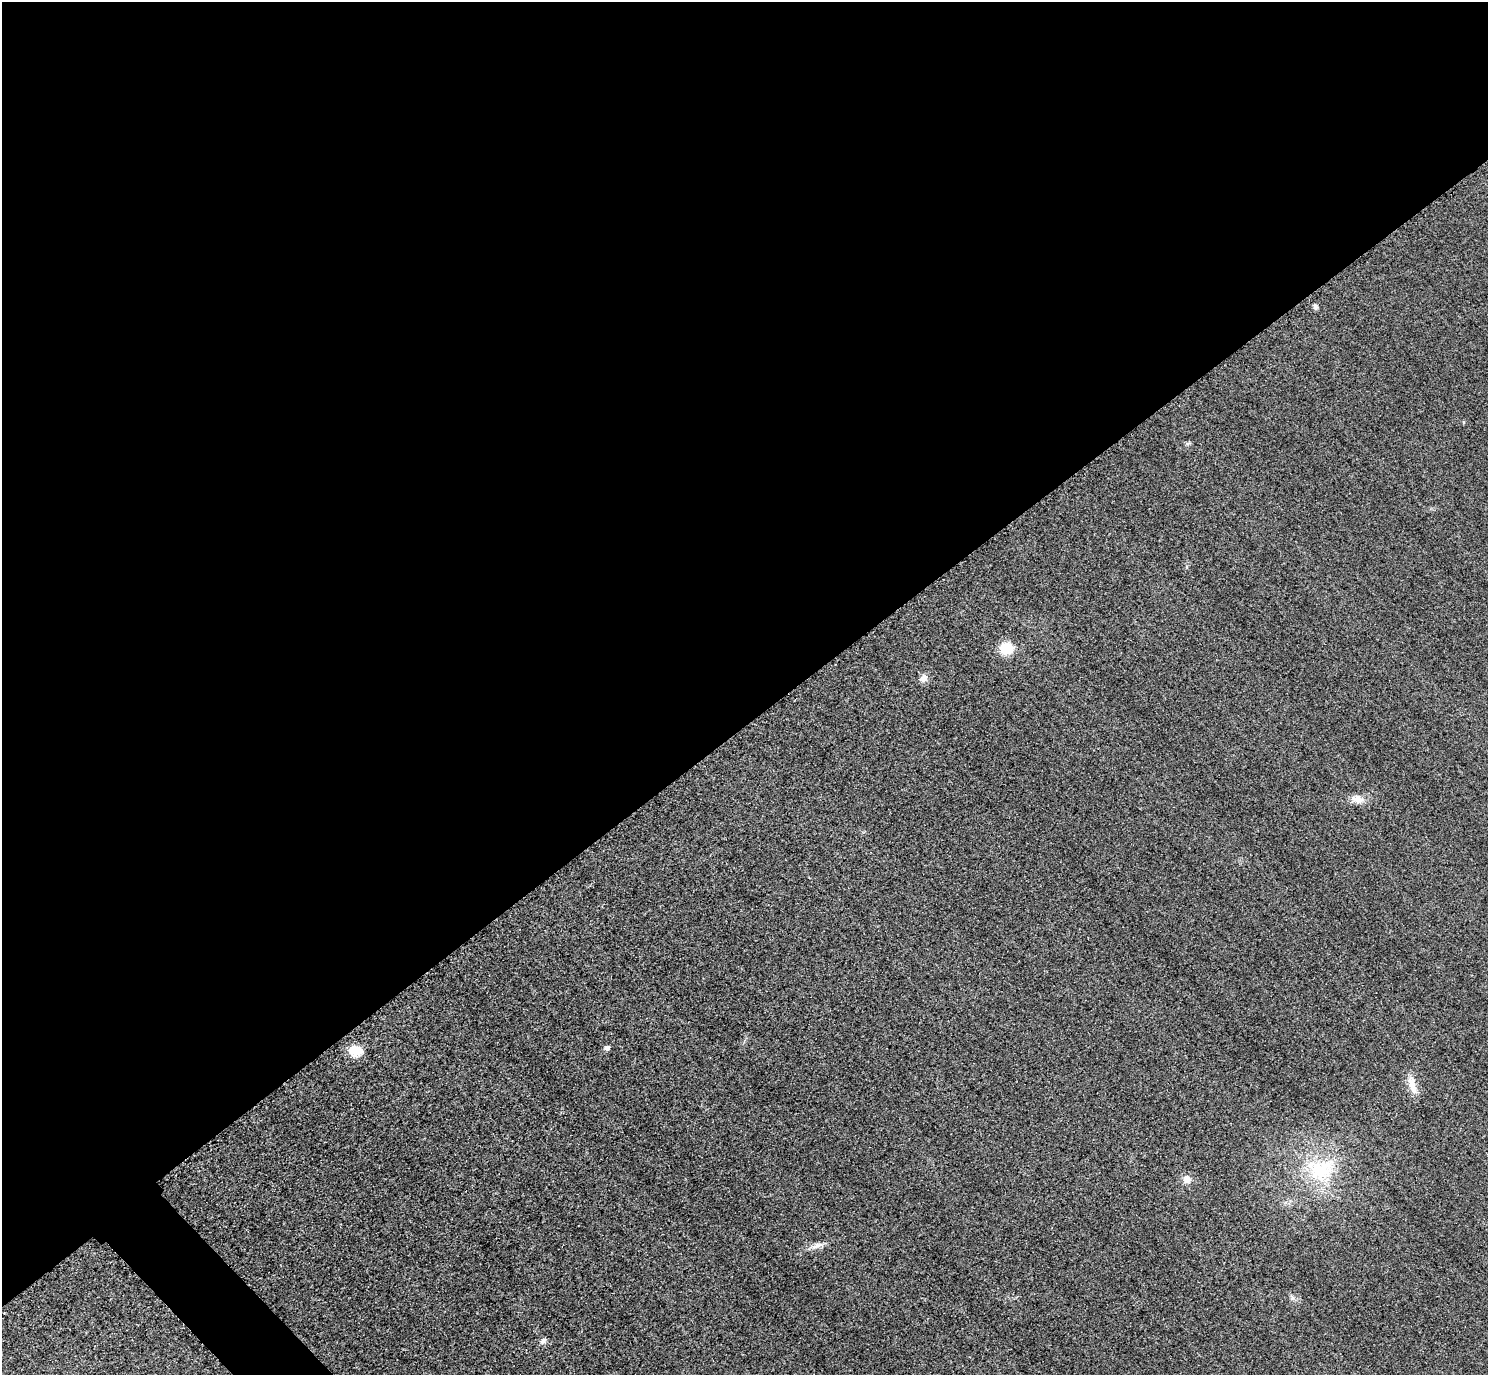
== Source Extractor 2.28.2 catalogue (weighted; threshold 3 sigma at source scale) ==
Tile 2 of 4 x 4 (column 2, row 1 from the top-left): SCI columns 1518-3003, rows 4304-5676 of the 6005 x 6003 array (HDU 1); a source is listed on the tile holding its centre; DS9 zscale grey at full resolution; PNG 1490 x 1377 px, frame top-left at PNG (2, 2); no overlay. Shown black and unused: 54% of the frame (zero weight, under 3 of 4 exposures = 3% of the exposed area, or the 3 px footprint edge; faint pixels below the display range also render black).
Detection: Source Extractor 2.28.2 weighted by HDU 2 'WHT'; one run over the whole footprint, this tile lists its part. Background 0.052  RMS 0.016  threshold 0.0723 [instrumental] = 3 sigma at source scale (4.5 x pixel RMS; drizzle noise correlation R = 1.50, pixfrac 1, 0.05/0.05 arcsec/px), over >= 5 px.
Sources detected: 12; all 12 listed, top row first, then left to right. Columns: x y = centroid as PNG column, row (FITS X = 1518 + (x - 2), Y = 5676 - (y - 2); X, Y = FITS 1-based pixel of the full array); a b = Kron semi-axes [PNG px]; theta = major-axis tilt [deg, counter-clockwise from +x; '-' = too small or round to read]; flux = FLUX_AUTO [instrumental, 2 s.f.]
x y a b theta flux
1315 307 7 5 -80 4
1188 443 6 4 18 2.7
1006 648 15 14 - 30
923 678 11 9 53 8.7
1357 799 18 10 -13 14
607 1048 5 5 - 7
356 1050 14 9 -12 34
1411 1083 17 11 -70 18
1321 1169 42 32 8 110
1187 1179 9 9 - 12
817 1246 20 5 19 9.6
543 1341 9 6 44 5.2